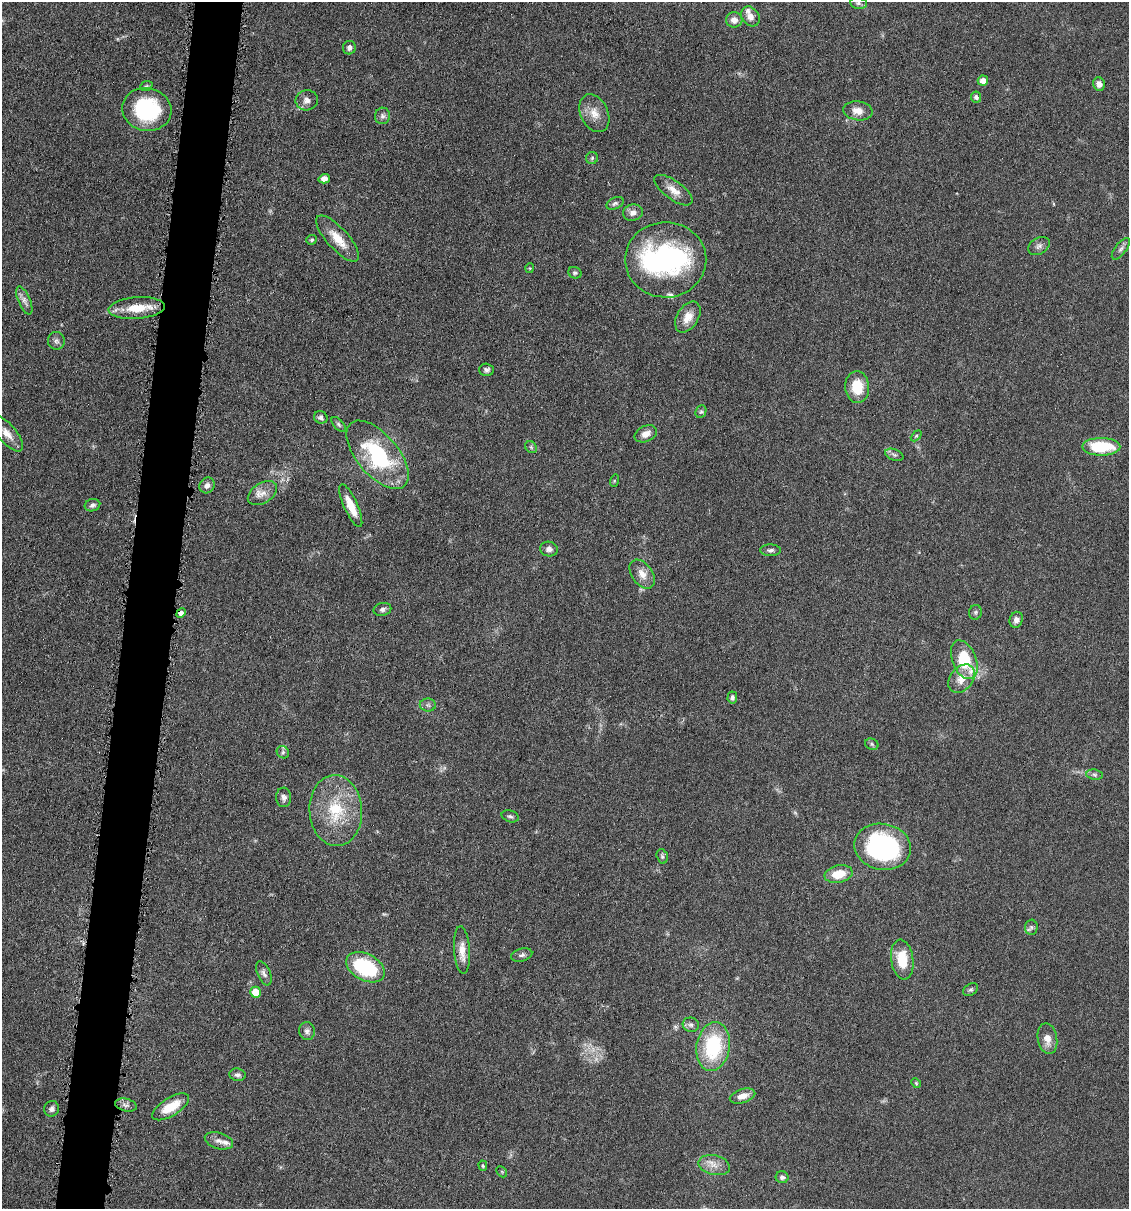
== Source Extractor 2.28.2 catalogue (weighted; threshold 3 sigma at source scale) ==
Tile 7 of 4 x 4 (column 3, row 2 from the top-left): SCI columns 2368-3494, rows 2419-3625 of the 4852 x 4836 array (HDU 1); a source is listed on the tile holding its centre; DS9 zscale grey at full resolution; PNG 1131 x 1211 px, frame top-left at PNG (2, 2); each listed source drawn as its Kron ellipse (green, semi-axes under 4 px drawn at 4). Shown black and unused: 4% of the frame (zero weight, under 4 of 8 exposures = <1% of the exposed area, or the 3 px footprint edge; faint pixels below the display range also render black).
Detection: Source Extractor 2.28.2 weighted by HDU 2 'WHT'; one run over the whole footprint, this tile lists its part. Background 0.0485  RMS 0.004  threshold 0.0163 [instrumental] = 3 sigma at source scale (4.09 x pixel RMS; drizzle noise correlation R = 1.36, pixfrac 0.8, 0.05/0.05 arcsec/px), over >= 5 px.
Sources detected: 96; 1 too faint to see at this stretch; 2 inside a brighter object's white glare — neither listed nor drawn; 4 inside a brighter listed object's ellipse — not listed separately; the other 89 listed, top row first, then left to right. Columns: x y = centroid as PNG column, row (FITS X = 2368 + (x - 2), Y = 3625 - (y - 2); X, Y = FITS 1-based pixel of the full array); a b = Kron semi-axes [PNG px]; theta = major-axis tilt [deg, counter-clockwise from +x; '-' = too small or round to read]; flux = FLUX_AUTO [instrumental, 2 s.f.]
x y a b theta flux
858 3 8 5 -9 1.1
750 16 11 8 -51 2.6
734 20 8 7 - 2.7
349 48 7 6 - 1.5
983 81 5 5 - 3
1099 84 7 6 - 2
146 86 6 5 - 0.64
976 97 5 5 - 1.1
307 100 11 10 - 2.2
147 109 25 21 -12 32
858 111 15 9 -8 4
594 113 20 13 -63 4.9
382 116 8 7 - 1.2
592 158 6 6 - 0.67
324 179 6 4 17 2
673 190 22 9 -36 4
615 203 9 5 23 0.93
633 213 10 8 11 2.2
338 239 29 10 -48 6.9
312 240 5 5 - 0.62
1039 246 11 8 31 1.5
1121 249 13 5 52 1.3
666 260 40 37 0 46
530 268 5 4 - 0.37
575 273 7 5 -22 0.77
24 301 15 6 -67 1.9
137 308 28 11 4 9.4
688 317 17 10 59 4.8
56 341 9 8 - 1.4
487 370 7 6 - 1.1
857 387 16 12 -86 9.9
701 412 6 5 - 0.73
321 417 7 6 - 1.1
339 424 9 5 -49 0.8
7 434 22 9 -50 4.2
646 434 12 8 23 2.9
916 436 6 4 44 0.52
531 447 6 5 - 0.66
1101 447 19 9 0 19
377 455 41 20 -49 36
894 455 9 5 -21 1
614 481 6 4 73 0.44
207 485 8 7 - 1.8
262 493 16 10 33 3.6
92 505 8 6 16 1.1
351 506 23 7 -66 6.8
549 549 9 7 -10 1.6
770 550 10 6 0 1.2
642 574 16 10 -53 3.9
382 609 9 6 14 1.1
975 612 7 6 - 0.82
181 613 5 4 - 2
1016 620 8 6 72 1.9
964 660 20 12 -69 18
962 679 16 11 51 5
732 697 6 5 - 1.1
428 705 8 6 -2 1.1
872 744 7 5 -23 0.68
283 752 6 5 - 0.74
1095 775 8 5 -8 0.89
284 797 10 7 -87 1.5
336 810 35 26 -87 20
510 816 9 5 -17 0.9
883 847 28 23 -11 58
662 856 7 5 -74 0.77
839 874 14 8 11 7.7
1031 927 7 6 - 0.97
462 950 23 8 -86 4.6
522 955 11 6 16 1.2
902 960 20 11 -82 11
366 967 21 13 -27 29
264 973 13 6 -66 1.5
971 990 8 5 37 0.81
255 992 5 5 - 7.9
691 1025 8 7 - 1.2
307 1031 9 8 - 1.3
1047 1039 15 9 -80 3.6
713 1046 24 16 81 28
237 1075 8 6 -9 1.2
916 1083 5 4 - 0.44
743 1096 13 7 17 3.1
126 1105 11 6 -14 1.4
171 1107 21 9 31 9.4
52 1109 8 7 - 1.4
219 1141 14 8 -17 2.3
714 1165 16 9 -13 3.6
483 1166 5 4 - 0.5
502 1172 6 4 -46 0.45
782 1177 6 6 - 0.98
Overlapping masked pixels (flux is a lower limit): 1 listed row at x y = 181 613